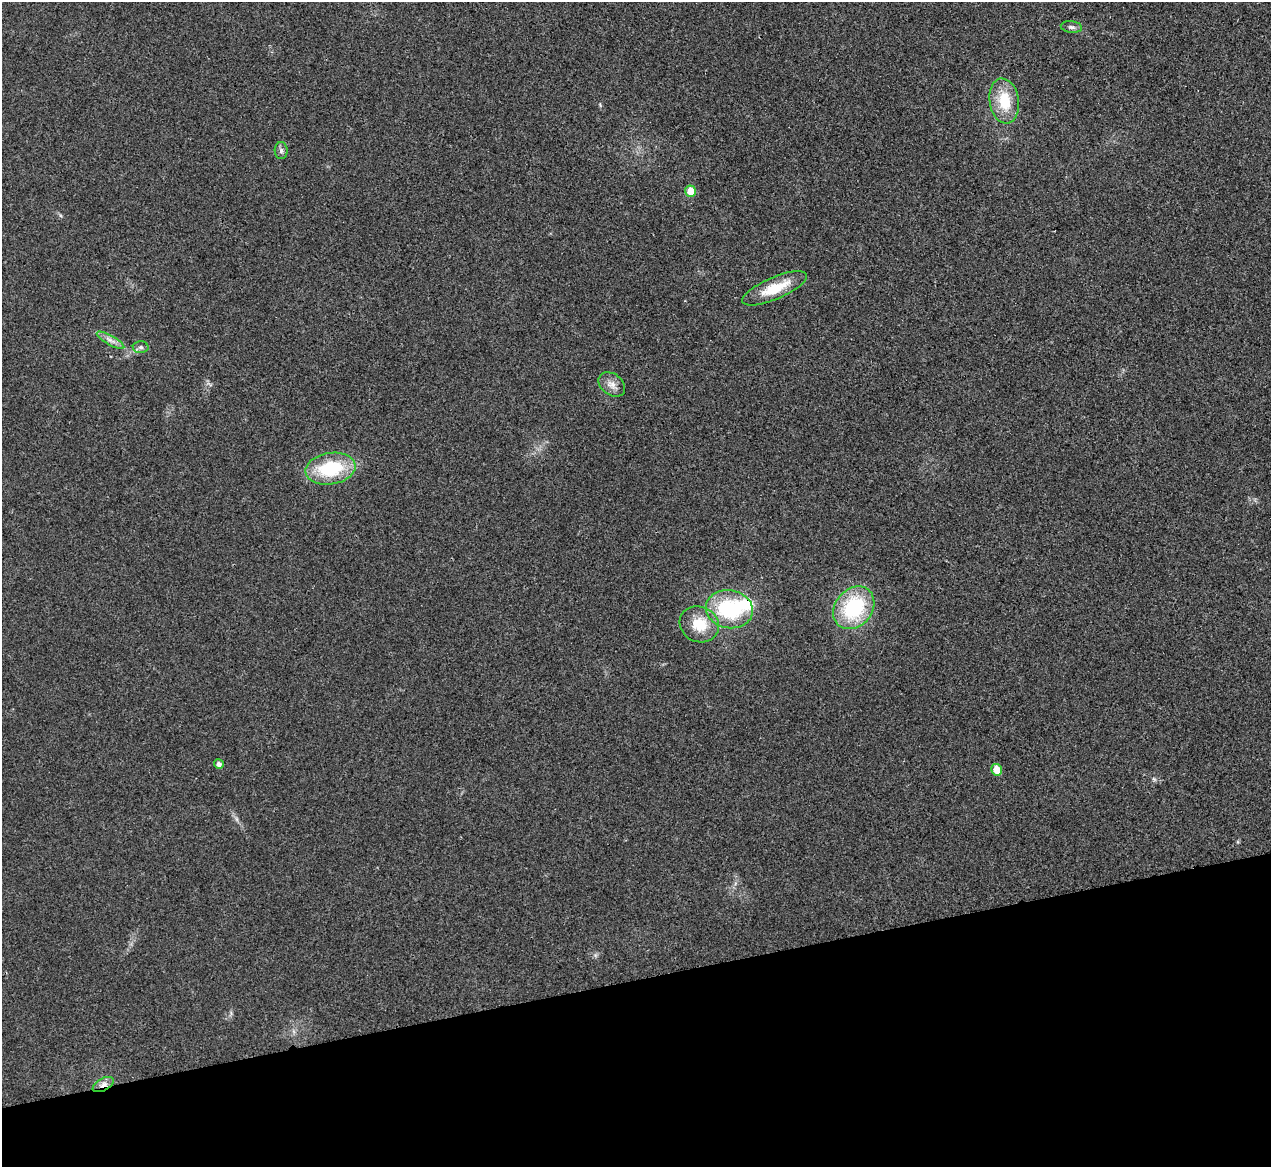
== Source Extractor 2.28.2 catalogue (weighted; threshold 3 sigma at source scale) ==
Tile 14 of 4 x 4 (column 2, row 4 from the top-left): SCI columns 1274-2542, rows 146-1310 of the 5086 x 5069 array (HDU 1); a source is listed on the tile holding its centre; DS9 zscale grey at full resolution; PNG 1273 x 1169 px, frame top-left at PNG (2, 2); each listed source drawn as its Kron ellipse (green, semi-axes under 4 px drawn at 4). Shown black and unused: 16% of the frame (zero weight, under 3 of 4 exposures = <1% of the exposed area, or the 3 px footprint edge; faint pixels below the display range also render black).
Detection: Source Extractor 2.28.2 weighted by HDU 2 'WHT'; one run over the whole footprint, this tile lists its part. Background 0.0296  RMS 0.0061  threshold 0.0272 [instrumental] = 3 sigma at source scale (4.5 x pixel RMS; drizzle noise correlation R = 1.50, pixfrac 1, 0.05/0.05 arcsec/px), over >= 5 px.
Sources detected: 16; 1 inside a brighter listed object's ellipse — not listed separately; the other 15 listed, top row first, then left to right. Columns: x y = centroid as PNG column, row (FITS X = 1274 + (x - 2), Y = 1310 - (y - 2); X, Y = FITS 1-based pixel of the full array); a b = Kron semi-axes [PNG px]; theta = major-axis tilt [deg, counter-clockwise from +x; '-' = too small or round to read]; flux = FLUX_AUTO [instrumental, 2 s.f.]
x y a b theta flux
1071 27 10 5 -6 1.8
1004 101 23 14 -81 19
281 150 8 6 -89 1.8
691 191 6 5 - 9.5
775 288 35 11 23 17
111 340 15 4 -29 3.3
141 347 8 6 -2 1.6
612 384 14 10 -37 4.7
331 469 25 15 8 36
854 608 23 18 50 48
729 609 23 19 -10 49
699 624 20 17 -23 16
219 764 5 4 - 2.1
997 770 6 5 - 9.2
103 1084 11 6 29 3.3
Overlapping masked pixels (flux is a lower limit): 1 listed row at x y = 103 1084